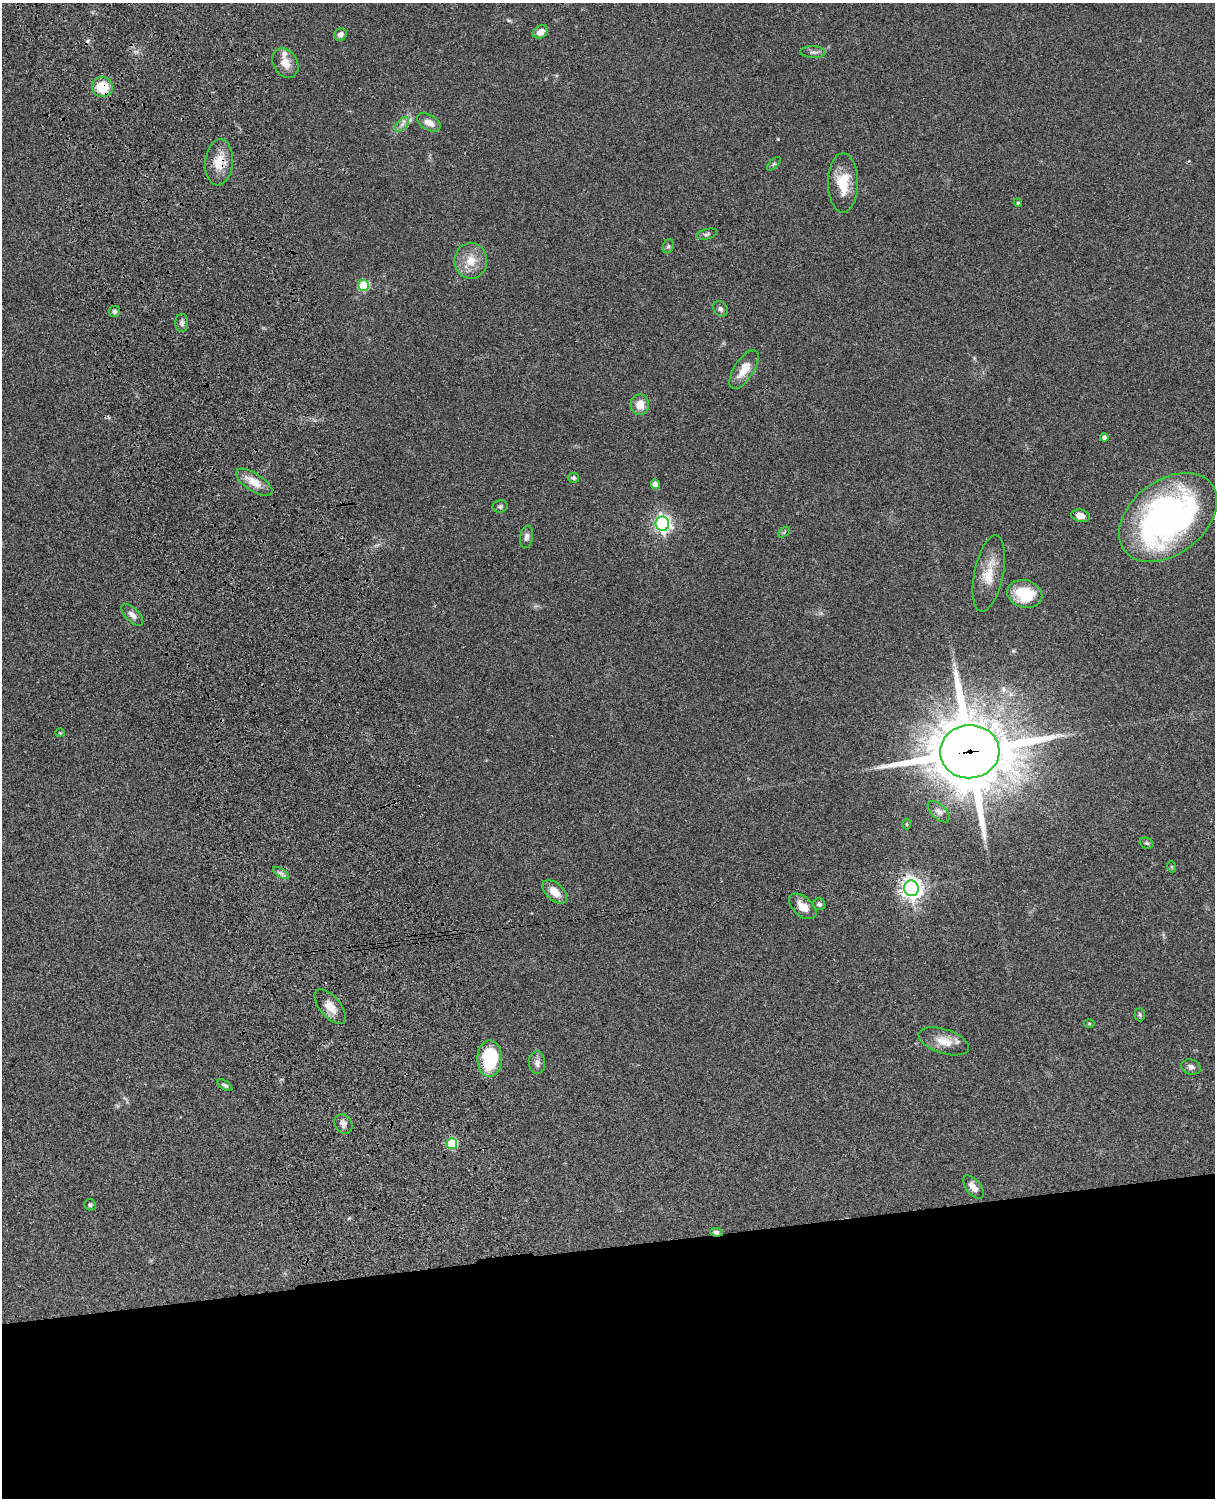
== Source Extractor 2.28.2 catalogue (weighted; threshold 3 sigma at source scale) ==
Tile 11 of 4 x 3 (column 3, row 3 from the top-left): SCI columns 2545-3757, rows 277-1772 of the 5088 x 4927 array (HDU 1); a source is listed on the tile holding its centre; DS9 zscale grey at full resolution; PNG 1217 x 1500 px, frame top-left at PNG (2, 3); each listed source drawn as its Kron ellipse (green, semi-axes under 4 px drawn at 4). Shown black and unused: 17% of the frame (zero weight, under 3 of 4 exposures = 6% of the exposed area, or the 3 px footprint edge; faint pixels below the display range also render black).
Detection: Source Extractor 2.28.2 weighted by HDU 2 'WHT'; one run over the whole footprint, this tile lists its part. Background 0.0788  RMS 0.0059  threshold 0.0265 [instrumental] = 3 sigma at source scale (4.5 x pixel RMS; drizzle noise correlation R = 1.50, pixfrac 1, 0.05/0.05 arcsec/px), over >= 5 px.
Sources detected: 59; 1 cosmic-ray / hot-pixel residue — neither listed nor drawn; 1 inside a brighter listed object's ellipse — not listed separately; the other 57 listed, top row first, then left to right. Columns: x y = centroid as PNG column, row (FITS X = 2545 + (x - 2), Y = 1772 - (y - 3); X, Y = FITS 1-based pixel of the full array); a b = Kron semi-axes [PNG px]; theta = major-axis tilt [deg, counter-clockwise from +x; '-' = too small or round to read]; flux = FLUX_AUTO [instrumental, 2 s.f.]
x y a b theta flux
541 32 8 6 32 5.1
340 34 6 6 - 2.9
813 52 12 6 -3 2.1
285 63 16 12 -60 6.4
102 87 10 10 - 16
429 122 13 7 -30 5.1
402 124 9 5 49 2.2
219 162 23 14 84 11
774 164 8 3 45 0.78
843 183 29 15 -90 16
1018 203 4 3 - 0.75
707 234 11 5 13 1.4
668 246 7 5 68 1.1
471 261 18 16 -88 10
364 285 5 5 - 34
720 309 8 6 -49 1.9
114 311 5 5 - 1.4
182 323 9 6 -90 1.7
744 369 22 10 57 9
640 405 10 9 - 6.6
1104 437 4 4 - 2
573 478 6 5 - 1.3
254 482 21 9 -33 9
655 484 5 4 - 3.8
500 506 7 6 - 1.3
1081 516 9 6 -13 4.3
1168 517 55 37 37 210
662 524 7 7 - 200
784 532 7 3 38 0.73
527 537 11 6 80 2.3
989 574 39 14 78 13
1025 594 18 14 -15 21
132 615 14 6 -44 3.2
60 733 5 4 - 0.58
970 752 30 26 4 5000
939 812 13 7 -43 2.8
906 824 5 3 - 0.52
1147 843 7 5 -21 1.1
1172 867 5 3 - 0.62
281 873 9 3 -31 1.5
911 888 8 7 - 400
555 892 14 8 -42 6.9
819 904 6 6 - 1.7
803 906 16 9 -41 7.3
330 1007 21 10 -50 7.2
1140 1014 7 5 -88 0.97
1089 1023 5 3 - 0.53
944 1041 26 12 -18 9.3
490 1059 18 12 89 34
537 1063 11 8 -88 3.1
1191 1067 10 7 -19 2.4
225 1085 8 4 -33 1.2
343 1124 10 8 -57 2.8
452 1144 5 5 - 34
973 1187 14 7 -51 4.4
90 1205 6 5 - 1.3
716 1232 6 4 -6 1.6
Overlapping masked pixels (flux is a lower limit): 6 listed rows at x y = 102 87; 219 162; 970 752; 911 888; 490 1059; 716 1232